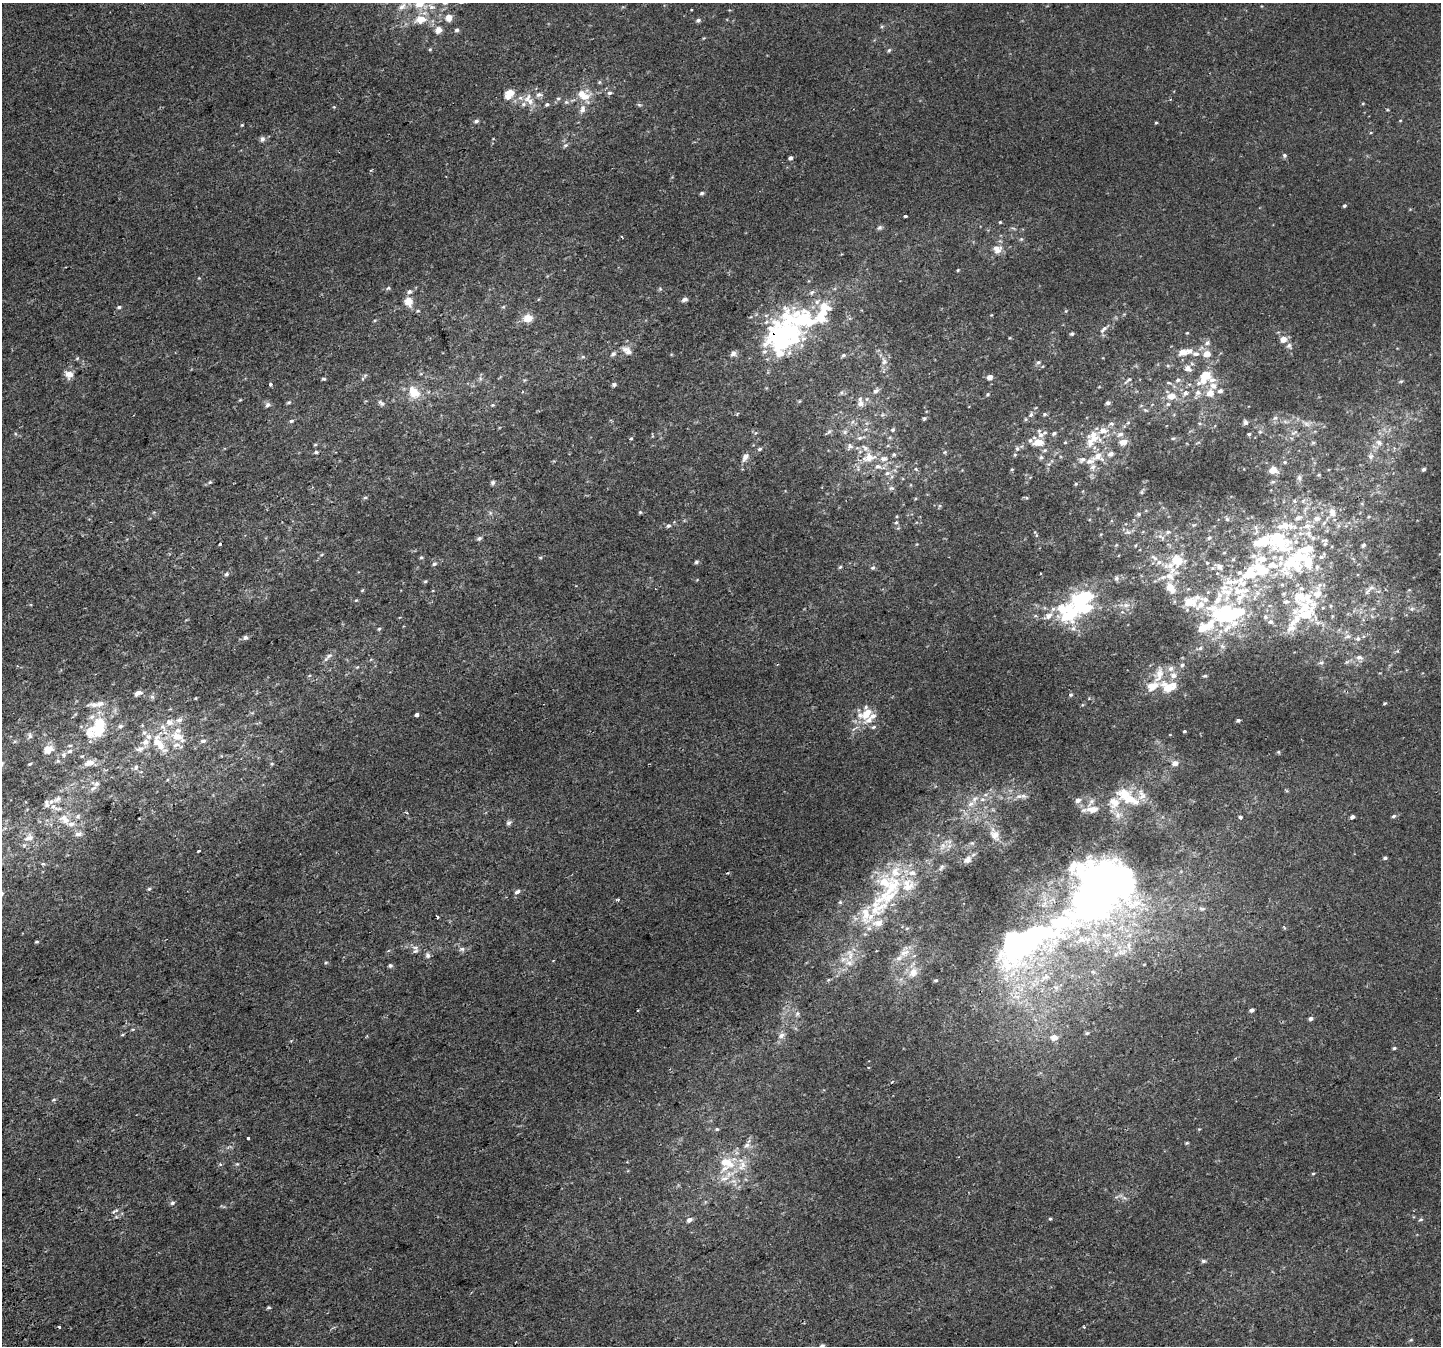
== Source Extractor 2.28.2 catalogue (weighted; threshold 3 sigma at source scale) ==
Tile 7 of 4 x 4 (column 3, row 2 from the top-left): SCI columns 2920-4358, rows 2867-4210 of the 5835 x 5676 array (HDU 1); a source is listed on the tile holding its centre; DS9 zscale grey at full resolution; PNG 1443 x 1348 px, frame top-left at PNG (2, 3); no overlay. Shown black and unused: <1% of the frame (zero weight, under 2 of 3 exposures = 2% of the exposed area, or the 3 px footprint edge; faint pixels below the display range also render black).
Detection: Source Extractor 2.28.2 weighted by HDU 2 'WHT'; one run over the whole footprint, this tile lists its part. Background 8.60e-05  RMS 0.0028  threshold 0.0127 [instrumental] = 3 sigma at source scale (4.5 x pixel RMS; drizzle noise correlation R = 1.50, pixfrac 1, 0.0396/0.0396 arcsec/px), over >= 5 px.
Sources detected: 422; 10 inside a brighter object's white glare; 2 cosmic-ray / hot-pixel residue — not listed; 104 inside a brighter listed object's ellipse — not listed separately; the other 306 listed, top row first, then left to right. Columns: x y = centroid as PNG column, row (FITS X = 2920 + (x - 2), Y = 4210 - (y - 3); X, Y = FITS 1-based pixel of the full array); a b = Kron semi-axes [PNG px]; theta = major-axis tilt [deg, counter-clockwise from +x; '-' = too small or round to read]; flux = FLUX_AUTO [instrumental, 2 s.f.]
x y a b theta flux
419 3 10 8 22 3.9
402 6 13 7 45 1.7
431 7 9 7 -21 1.4
449 17 7 7 - 2.1
420 19 16 10 9 3.8
698 20 5 5 - 0.51
882 26 5 3 - 0.3
438 30 7 6 - 1.9
456 30 5 4 - 0.55
430 49 5 4 - 0.31
889 50 5 4 - 0.39
599 82 6 4 89 0.34
511 92 8 6 -13 2.3
609 93 7 5 14 0.55
539 94 9 6 17 1
582 94 12 10 -58 3.2
528 97 18 7 50 2.3
558 98 6 4 0 0.36
566 102 6 5 - 0.5
547 104 6 4 54 0.45
639 105 6 4 -19 0.38
334 107 5 4 - 0.25
582 109 12 8 79 1.7
476 121 6 4 7 0.59
1156 123 4 3 - 0.26
242 125 4 3 - 0.24
262 139 7 6 - 0.84
565 145 7 5 20 0.57
1284 155 6 6 - 0.54
790 158 4 4 - 0.71
371 170 4 3 - 0.32
702 193 4 4 - 0.52
1344 206 4 4 - 0.41
905 216 4 3 - 0.82
1000 222 4 3 - 0.25
879 227 7 5 29 0.5
1021 239 5 5 - 0.36
997 249 12 11 - 2.5
958 270 3 3 - 0.27
388 288 6 4 46 0.4
409 292 8 6 27 0.76
812 292 7 4 44 0.51
685 299 7 5 19 0.92
408 301 7 7 - 3.8
119 307 5 4 - 0.56
503 307 6 3 18 0.3
418 311 5 3 - 0.29
528 318 9 7 8 3.3
375 320 5 3 - 0.27
803 320 66 25 -6 29
1103 329 12 5 45 0.99
1187 333 4 3 - 0.24
1072 334 5 4 - 0.48
1283 339 6 6 - 2.2
1207 343 8 6 47 0.87
1289 346 8 7 - 0.8
627 351 13 7 -38 1.9
1182 352 12 9 11 2.2
779 353 16 9 -46 3.8
613 354 7 5 29 0.67
733 354 7 6 - 1.1
1196 354 10 6 -6 1.1
1207 354 7 6 - 2.5
843 355 6 5 - 0.57
583 357 6 4 -18 0.37
884 361 10 6 -81 1.3
1038 362 6 5 - 0.59
1188 368 10 7 -33 1.5
69 374 9 9 - 2.1
1205 376 21 14 31 5.4
989 377 5 5 - 1.5
324 379 5 4 - 0.35
1128 380 12 4 39 0.62
1178 380 7 6 - 0.74
1401 381 5 5 - 0.43
271 384 4 3 - 0.6
614 385 6 5 - 0.53
876 391 8 6 40 0.89
1220 391 6 5 - 0.89
414 392 14 11 -49 5
1185 393 7 6 - 1.1
1198 393 9 8 - 1.4
1210 393 8 8 - 2.4
988 394 5 4 - 0.3
1171 396 11 9 5 2.5
867 399 6 4 -72 0.44
289 402 6 4 7 0.39
381 403 10 5 -38 0.67
1108 403 5 4 - 0.71
861 404 8 7 - 1.6
268 405 7 6 - 0.82
1145 410 7 4 -44 0.43
1044 414 6 4 22 0.44
882 415 6 4 18 0.42
1031 415 6 5 - 0.59
924 418 5 4 - 0.44
1275 418 6 5 - 0.55
1026 419 6 4 71 0.31
291 421 6 4 15 0.48
1245 422 6 5 - 0.72
1128 423 5 4 - 0.29
1111 424 7 6 - 0.63
1306 424 9 6 -36 0.95
893 430 5 5 - 0.48
828 432 8 4 41 0.5
845 432 7 4 72 0.55
1260 432 6 4 0 0.35
1054 433 6 4 31 0.56
1293 433 8 3 30 0.5
1120 434 9 6 22 0.99
1249 434 4 3 - 0.43
1093 437 19 12 -90 4.3
860 438 7 5 20 0.65
1173 438 5 3 - 0.35
631 439 4 4 - 0.33
1038 442 12 8 -11 4.1
1065 442 4 4 - 0.28
1123 442 8 7 - 2
1379 442 10 8 -31 1.5
1313 443 6 4 1 0.35
850 446 8 8 - 0.93
865 448 10 6 -60 1.1
760 449 6 4 18 0.5
1017 449 7 5 -87 0.72
316 452 5 4 - 0.44
945 452 5 5 - 0.37
894 454 6 5 - 0.45
1111 454 8 6 25 1
1098 456 16 10 46 3.1
1371 456 8 7 - 1.1
745 457 13 7 58 1.4
869 457 14 10 18 3.8
1041 457 6 5 - 0.55
884 459 11 7 1 1.6
1082 459 10 7 28 1.2
1285 462 5 4 - 0.35
878 466 9 6 -13 1.1
916 469 5 4 - 0.33
1423 469 5 4 - 0.6
1273 470 8 7 - 2.3
887 473 7 6 - 0.81
1299 478 8 5 -90 0.79
210 482 5 4 - 0.35
493 482 6 5 - 0.6
1273 482 6 4 -17 0.36
1076 484 4 4 - 0.3
891 488 7 5 1 0.56
1141 492 7 4 71 0.38
365 497 5 4 - 0.38
1295 501 6 4 -89 0.39
640 512 4 4 - 0.37
1332 512 12 8 -72 2
1139 514 6 5 - 0.47
1298 518 11 7 21 1.4
1316 518 11 7 -3 1.7
1227 519 6 5 - 0.46
896 522 5 4 - 0.37
668 526 6 5 - 0.57
1307 526 10 8 12 1.9
1128 532 9 5 -22 0.76
1168 532 8 5 10 0.75
1308 534 11 7 -71 1.6
1277 537 56 22 -46 18
479 538 7 6 - 0.64
1209 538 6 5 - 0.53
220 544 3 3 - 0.68
1325 544 7 5 69 0.55
1363 545 5 4 - 0.4
421 557 5 4 - 0.36
540 557 5 3 - 0.28
1321 557 6 6 - 0.66
1154 558 12 5 -34 1.1
696 562 5 5 - 0.49
434 564 6 5 - 0.56
1170 566 26 12 24 5.8
840 567 5 4 - 0.34
1219 567 8 7 - 1.1
873 568 7 5 8 0.44
226 574 6 5 - 0.6
1116 578 6 6 - 0.76
425 581 5 4 - 0.33
1170 587 10 8 -38 3.2
362 590 5 3 - 0.25
1367 592 14 5 50 1
1082 599 28 15 24 20
356 600 5 3 - 0.25
1126 605 10 6 0 1.3
1304 608 28 19 4 9
1412 609 7 5 44 0.68
1048 616 13 8 34 1.9
1265 617 6 5 - 0.48
1270 622 6 6 - 0.7
1206 626 115 29 41 36
1073 628 7 6 - 0.85
1291 628 13 9 23 2.2
379 629 5 4 - 0.37
1347 636 10 6 11 1
245 637 6 6 - 0.79
1358 639 7 7 - 0.84
329 656 11 5 31 0.95
1359 657 9 6 -11 1.3
1321 663 7 5 7 0.52
357 667 5 4 - 0.27
1205 676 6 4 18 0.39
138 693 9 5 27 1.2
1071 695 5 5 - 0.44
152 697 6 6 - 0.6
196 698 5 3 - 0.21
1385 703 4 3 - 0.33
94 705 20 7 2 2.1
867 713 20 11 59 5.1
417 715 4 3 - 2.3
92 717 8 6 44 1.1
179 720 10 7 25 1.3
1238 720 4 3 - 0.57
120 726 6 5 - 0.72
873 727 7 4 27 0.46
99 729 10 9 - 9.5
1184 731 3 3 - 0.33
144 732 6 6 - 0.66
90 734 16 16 - 4
30 736 8 6 -77 0.65
177 736 23 11 -27 5.4
203 741 8 5 16 0.76
157 742 21 13 80 5.6
48 749 10 8 32 2.8
140 749 12 7 19 1.6
70 751 7 5 16 0.72
1278 752 4 4 - 0.32
64 755 7 5 72 0.58
89 762 13 7 14 2
1175 763 7 6 - 1.5
30 764 4 3 - 0.32
136 767 8 5 74 0.7
96 784 8 7 - 0.96
1125 794 23 18 -9 7.1
1023 796 9 6 -17 0.95
57 799 13 6 43 1.5
975 799 11 6 45 1.4
982 799 8 6 2 1.1
1078 800 9 7 27 0.8
46 804 12 6 -85 1
1093 809 14 8 5 2.8
78 816 6 6 - 0.59
1394 816 6 4 19 0.53
1240 817 4 4 - 0.82
1352 817 4 4 - 0.75
65 819 16 11 -42 3.6
509 823 7 6 - 0.68
78 834 9 6 17 1.2
995 835 16 11 -55 2.7
29 838 12 8 14 1.6
972 843 5 5 - 0.41
943 845 8 6 56 1.2
198 851 3 3 - 1.5
1385 858 4 4 - 0.45
967 860 12 8 36 1.3
941 867 9 4 60 0.56
891 887 44 21 71 18
149 889 5 4 - 0.39
517 892 8 5 33 0.81
840 902 5 5 - 0.39
866 915 26 20 -74 8.2
437 917 4 3 - 1.2
1106 935 19 7 2 3.4
1022 941 188 49 46 120
37 942 3 3 - 0.35
462 949 7 6 - 0.69
415 951 8 6 33 0.71
1124 951 11 7 55 1.9
905 952 17 7 18 2.2
850 954 16 8 -68 2.4
428 955 7 6 - 0.85
326 962 5 3 - 0.27
390 965 5 5 - 0.57
913 972 13 11 44 2.8
1093 972 6 5 - 0.59
1056 987 9 7 -40 1.2
1251 1010 4 3 - 0.89
797 1014 7 5 -71 0.61
1311 1018 5 4 - 0.78
1087 1033 5 4 - 0.41
122 1035 5 3 - 0.27
781 1035 8 7 - 1.1
1054 1037 6 5 - 2.4
1394 1048 5 4 - 0.38
54 1099 5 3 - 0.31
717 1129 5 4 - 0.32
248 1138 3 3 - 1.1
1187 1143 5 3 - 0.3
747 1145 8 7 - 1
726 1162 15 9 -23 5.4
220 1164 5 4 - 0.34
742 1166 16 9 72 2.9
1313 1173 5 3 - 0.27
724 1178 15 7 23 2.3
172 1203 6 5 - 0.54
115 1211 10 3 30 0.53
116 1217 6 4 18 0.41
1050 1219 4 4 - 0.31
1420 1219 6 5 - 0.47
689 1220 6 5 - 1.1
1203 1261 6 5 - 0.53
269 1307 4 3 - 0.48
59 1327 3 3 - 0.43
822 1346 6 5 - 0.54
Overlapping masked pixels (flux is a lower limit): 1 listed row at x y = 1022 941
Isophote crosses this tile's border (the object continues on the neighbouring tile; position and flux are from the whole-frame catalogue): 2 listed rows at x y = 419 3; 822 1346